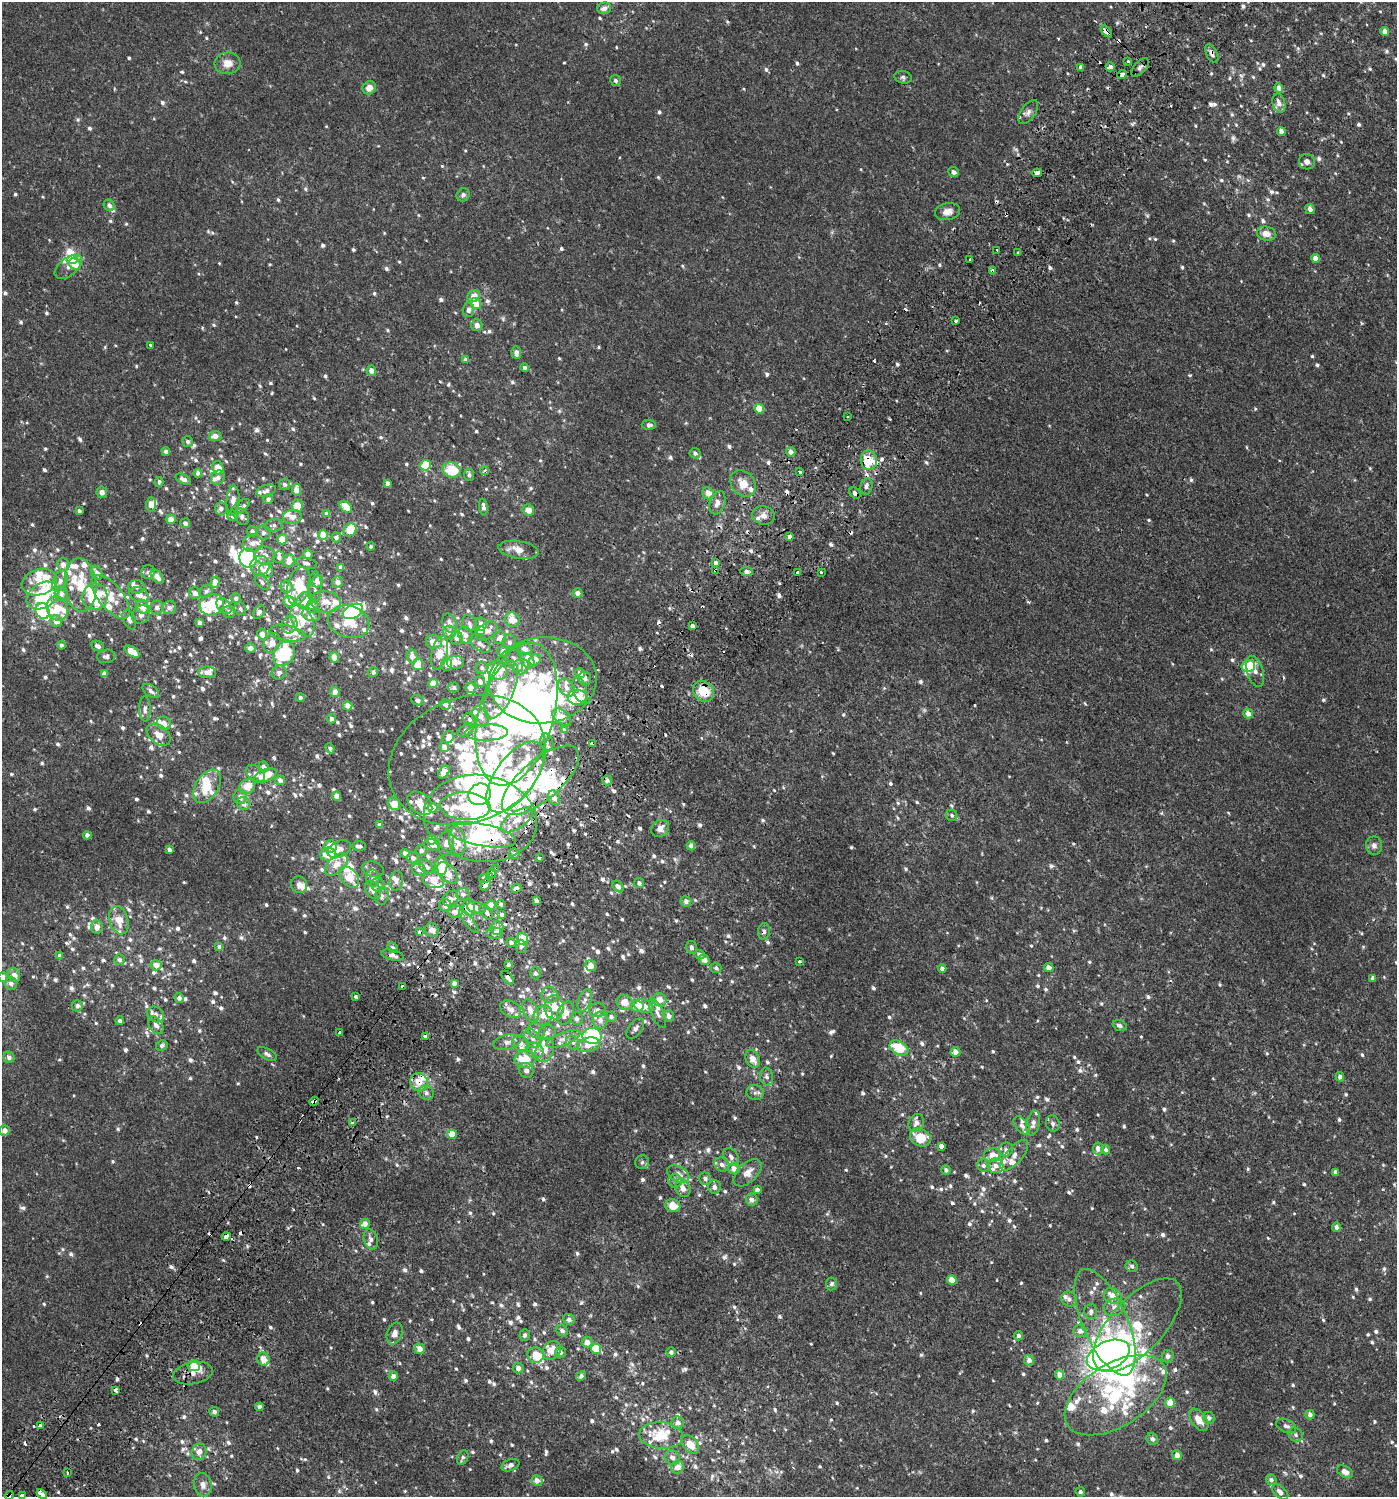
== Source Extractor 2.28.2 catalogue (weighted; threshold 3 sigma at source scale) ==
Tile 7 of 4 x 4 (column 3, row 2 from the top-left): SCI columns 3022-4416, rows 3037-4531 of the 6112 x 6088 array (HDU 1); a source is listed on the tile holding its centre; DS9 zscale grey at full resolution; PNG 1399 x 1499 px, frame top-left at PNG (2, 2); each listed source drawn as its Kron ellipse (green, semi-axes under 4 px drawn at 4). Shown black and unused: <1% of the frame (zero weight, under 2 of 3 exposures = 3% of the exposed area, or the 3 px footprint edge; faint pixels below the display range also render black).
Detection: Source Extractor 2.28.2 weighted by HDU 2 'WHT'; one run over the whole footprint, this tile lists its part. Background 0.00119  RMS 0.0027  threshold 0.0122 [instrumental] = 3 sigma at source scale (4.5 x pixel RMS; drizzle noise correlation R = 1.50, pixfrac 1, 0.0396/0.0396 arcsec/px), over >= 5 px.
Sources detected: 1426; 3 too faint to see at this stretch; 21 inside a brighter object's white glare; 36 cosmic-ray / hot-pixel residue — neither listed nor drawn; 183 inside a brighter listed object's ellipse — not listed separately; of the other 1183, all 500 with FLUX_AUTO >= 0.719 (the completeness limit of this list) listed and drawn (683 fainter detections not listed), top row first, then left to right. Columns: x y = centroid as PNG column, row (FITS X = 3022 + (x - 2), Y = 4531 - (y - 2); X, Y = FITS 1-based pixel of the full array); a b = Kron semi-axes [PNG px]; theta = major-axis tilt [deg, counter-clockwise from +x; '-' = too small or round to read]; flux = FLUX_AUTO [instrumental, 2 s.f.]
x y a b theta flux
604 8 7 5 18 1.4
1106 31 7 3 -48 3.8
1385 31 4 4 - 1.5
1212 54 10 5 -64 1.1
1128 61 3 3 - 1.3
227 63 13 11 6 2.7
1080 67 4 3 - 1.6
1110 67 4 4 - 1.1
1140 67 11 5 49 0.91
1122 74 5 4 - 3.6
903 77 9 6 -15 0.74
615 81 5 5 - 0.79
369 88 7 6 - 2.1
1279 88 4 4 - 1.4
1279 103 10 6 -76 1.6
1028 112 14 7 55 1.1
1281 131 4 4 - 1.5
1307 162 8 7 - 1.4
953 172 5 5 - 1.3
1037 173 5 3 - 3.3
463 195 7 6 - 0.73
109 205 6 5 - 0.98
1310 209 5 4 - 1.3
947 212 12 8 12 2.1
1266 234 9 7 -14 2.4
997 250 3 3 - 0.92
1018 253 3 3 - 0.72
1315 258 4 4 - 1.7
72 260 5 4 - 5.3
970 260 3 3 - 1.9
75 264 6 5 - 3
68 267 16 8 39 1.7
993 271 4 3 - 2
473 296 6 5 - 2.4
476 304 6 5 - 4.1
468 310 7 6 - 1.1
956 321 3 3 - 3
477 325 6 5 - 1.4
150 345 3 3 - 1.2
516 352 6 5 - 1.5
465 360 4 4 - 1.3
525 368 4 4 - 0.73
371 371 5 4 - 1.8
759 409 5 4 - 4.8
848 416 3 3 - 0.85
649 425 7 5 -2 0.97
215 436 6 5 - 1.9
188 442 5 5 - 0.84
166 451 4 4 - 1.1
791 452 5 4 - 1.6
695 453 6 5 - 0.8
869 460 10 8 -86 7.1
426 465 5 5 - 13
218 468 7 5 -74 3.3
452 470 9 7 -11 7.6
485 471 4 4 - 0.83
799 472 4 3 - 2.3
198 473 4 4 - 1.3
469 475 6 5 - 0.8
218 477 7 6 - 1.1
183 479 8 4 -25 1.1
159 482 5 4 - 0.72
387 483 4 4 - 0.99
285 484 6 5 - 0.93
743 484 14 11 -52 3.5
866 486 8 6 79 1.1
296 490 6 4 84 2.9
266 491 10 5 15 1.2
102 492 6 5 - 1.1
708 493 6 5 - 2.3
855 493 6 5 - 1.1
268 499 5 4 - 1
233 500 15 6 87 2.1
717 503 12 7 71 1.8
151 504 7 5 86 2.5
297 506 6 5 - 3.7
240 507 11 5 37 0.85
346 507 7 5 -39 4.5
483 507 8 4 -82 1.1
221 508 6 6 - 1.1
528 510 6 5 - 2.1
79 511 4 3 - 0.86
327 514 4 4 - 1.3
233 515 5 5 - 1.2
763 515 11 9 -13 2
242 517 9 6 -60 0.92
292 517 9 7 6 1.6
171 519 5 4 - 2.5
185 523 5 5 - 0.97
274 525 9 6 9 0.95
350 530 7 6 - 5.4
252 531 5 5 - 1.2
263 533 7 6 - 1.1
323 535 5 4 - 4.4
789 536 3 3 - 3.6
336 537 5 5 - 0.81
282 539 5 5 - 4.2
253 543 10 8 16 2.2
371 546 4 4 - 0.82
519 550 20 8 -9 2.8
308 554 5 4 - 1.6
265 555 11 9 -14 2.1
279 557 6 5 - 0.78
248 558 9 8 - 29
289 561 7 5 75 2.4
306 563 11 5 -12 0.77
715 563 4 3 - 2.8
63 564 6 6 - 1.4
260 566 10 9 - 1.8
341 567 4 4 - 1.5
715 570 4 3 - 1.9
266 571 7 7 - 3.2
747 571 6 4 -5 1.1
148 572 7 6 - 0.76
798 572 3 3 - 2.9
821 572 3 3 - 1.2
97 573 7 5 -60 1.7
157 577 8 5 -52 2
60 581 11 7 65 1.7
317 581 6 5 - 2
39 582 18 12 17 4.3
215 582 5 4 - 3.1
262 582 9 5 -48 0.84
338 582 5 5 - 1.8
80 585 27 16 -85 10
299 586 19 11 75 9.8
137 587 8 6 -13 1.1
286 587 6 6 - 1.7
315 587 16 7 88 1.6
206 591 7 6 - 0.81
195 593 6 5 - 1.3
578 593 5 4 - 1.4
61 594 7 6 - 1.4
139 595 10 7 -24 1.8
43 596 17 12 33 22
95 597 13 12 - 17
111 597 26 12 -51 6
236 598 5 5 - 0.82
304 600 9 7 48 2.9
289 601 6 5 - 3.3
326 602 15 10 -11 3
212 605 12 10 18 11
224 606 9 6 -52 0.89
312 606 7 6 - 1
142 607 7 6 - 2.6
157 607 7 6 - 1.2
169 608 7 6 - 1.2
57 609 13 10 -71 5.7
240 609 6 5 - 0.74
43 611 8 7 - 20
353 611 11 6 27 16
229 612 6 6 - 1
259 612 7 5 55 1.1
141 615 10 8 54 1.6
311 615 9 6 -17 0.97
129 620 10 6 -67 1.5
512 620 8 7 - 3.2
56 621 6 5 - 2.5
302 621 17 10 -62 4
349 622 21 16 -17 6.8
200 623 4 4 - 1.1
450 623 10 7 -72 1.5
469 623 8 7 - 0.91
481 624 6 6 - 1.6
290 625 9 7 65 1.2
693 625 3 3 - 17
480 630 4 4 - 4
487 631 12 8 40 2.4
449 632 6 6 - 1.7
287 633 18 7 -10 2.7
262 634 5 5 - 2.2
465 635 8 7 - 1.4
500 637 6 6 - 1.6
456 638 6 6 - 1.3
434 642 8 7 - 2.3
509 642 7 6 - 1
272 643 10 8 58 2.3
480 644 12 7 -37 1.6
61 645 4 4 - 0.86
98 646 6 5 - 1.1
250 648 5 4 - 1.3
525 649 8 6 -27 1.4
503 651 5 5 - 1.6
132 652 8 4 -33 4.9
439 653 17 7 77 4
284 654 13 10 62 15
106 656 9 6 10 0.82
412 656 6 5 - 1.8
334 657 5 4 - 2.5
514 660 13 7 -66 1.5
535 660 6 5 - 2.9
527 661 8 6 -54 2.3
455 662 9 7 0 2.4
447 664 6 5 - 1.3
418 665 5 5 - 3.7
1248 666 6 6 - 4.1
521 667 8 7 - 2
482 668 6 6 - 0.76
497 670 10 9 - 6.7
1255 671 16 8 -73 1.9
207 672 9 6 -1 1.7
373 672 5 4 - 0.8
104 673 4 4 - 1.1
279 673 8 6 35 1
580 673 5 4 - 1.8
585 679 7 6 - 0.83
543 680 54 43 6 39
480 682 5 5 - 1.4
433 683 5 4 - 3.6
454 687 5 5 - 0.92
470 688 5 5 - 2.5
567 688 10 7 -52 1.8
580 689 13 7 -75 1.5
501 690 31 13 67 18
151 691 9 5 -37 1
703 691 11 9 -42 6.7
335 692 5 5 - 1.6
577 697 10 7 -4 6.2
300 698 4 4 - 0.89
417 700 6 5 - 0.91
445 704 5 5 - 1.1
348 706 5 4 - 2.4
145 709 12 6 -89 1.2
517 714 73 37 75 150
1248 714 5 4 - 1.7
480 716 10 7 -64 2.4
562 717 11 6 -42 4.9
331 719 4 4 - 0.97
470 719 7 5 -48 0.75
164 723 7 6 - 1.9
564 729 4 3 - 1.6
466 730 9 5 30 0.92
487 733 21 8 2 3.8
158 735 14 9 -39 3
448 737 6 5 - 2.2
547 742 9 6 -74 0.91
593 744 4 3 - 2
444 747 5 4 - 1.8
330 748 5 4 - 0.82
467 760 81 62 22 57
263 767 5 5 - 1.3
444 772 7 5 50 2.2
256 773 11 7 -38 1.7
265 776 12 6 23 5.1
515 777 41 20 55 34
280 780 5 4 - 1.5
540 780 48 20 40 45
607 780 5 5 - 1
207 786 18 11 57 5.7
247 786 8 7 - 3.9
480 794 11 10 - 94
336 796 4 4 - 1.6
240 797 7 6 - 1.6
554 798 7 5 -62 1.9
420 803 14 9 -41 2.7
244 804 7 6 - 1.4
394 804 6 5 - 3.4
465 806 25 14 -3 12
433 808 5 4 - 3.4
952 815 6 5 - 0.73
480 818 57 43 -9 55
517 820 18 8 34 3.4
380 825 4 4 - 1
660 828 9 8 - 1.8
87 835 4 4 - 1.2
481 835 35 11 -11 21
431 840 4 4 - 3.1
457 841 14 8 -80 3.6
446 843 12 8 81 1.5
432 845 8 5 -15 1.9
330 846 6 6 - 4.4
359 846 7 5 0 0.9
691 846 4 4 - 1.4
1374 846 9 8 - 1.2
169 849 4 4 - 0.96
339 849 12 8 24 2.7
421 850 5 5 - 0.89
405 853 4 4 - 1.5
328 854 8 6 6 3.6
514 854 5 5 - 1.2
413 858 6 5 - 1.2
540 858 4 3 - 5.6
336 864 14 8 43 3.2
426 866 8 5 -41 1.1
441 866 9 6 88 4
496 868 3 3 - 2.4
373 869 11 7 -15 0.98
419 870 7 6 - 1.3
448 873 13 7 -49 3.3
492 873 4 3 - 4.4
489 876 3 3 - 2.5
349 877 12 8 -50 6.3
373 878 8 6 -80 1.1
484 879 5 4 - 1.9
433 880 11 8 -16 3.9
396 881 10 7 81 1
639 883 5 5 - 0.85
486 884 6 4 65 1.9
299 885 8 8 - 1.3
378 885 7 6 - 1.1
618 887 6 4 -47 0.84
516 888 5 4 - 1.2
373 890 10 7 -55 1.9
463 894 6 6 - 1
382 896 9 6 81 0.91
450 899 8 7 - 1.2
537 901 4 3 - 0.9
686 901 5 5 - 1.1
501 904 4 4 - 0.73
445 905 6 6 - 1.7
491 905 5 4 - 2.5
469 907 8 6 -79 3.9
476 908 9 5 -15 1
455 912 7 6 - 1.5
486 912 8 5 -52 0.98
502 915 4 3 - 3.2
119 920 14 9 -73 3.6
469 921 14 4 -53 0.98
97 927 6 6 - 1.8
497 928 6 6 - 1.4
432 930 7 6 - 1.8
764 931 8 6 84 0.86
419 932 4 3 - 2.3
495 933 8 5 2 1.4
523 939 6 5 - 5.5
511 943 5 4 - 0.87
521 946 6 5 - 0.92
219 947 4 4 - 1.2
691 947 6 5 - 0.8
393 948 5 5 - 0.82
699 954 5 4 - 0.87
393 955 11 5 -13 1.1
60 956 4 4 - 0.9
119 960 5 5 - 0.98
704 960 6 5 - 1.6
800 962 3 3 - 1.2
156 965 5 5 - 2.2
508 965 4 3 - 0.94
591 966 5 5 - 2
716 968 5 5 - 0.82
1049 968 4 4 - 1.7
942 969 4 4 - 1.2
535 973 6 5 - 0.88
14 975 7 6 - 1.5
3 977 5 4 - 1.6
508 978 8 4 -51 0.92
1373 978 4 4 - 0.83
11 983 6 6 - 1.1
454 983 4 4 - 0.92
403 987 4 3 - 13
549 995 8 8 - 1.4
355 997 4 3 - 1.3
179 998 5 4 - 1.2
585 1000 12 6 71 1.2
660 1000 7 6 - 2.9
625 1002 8 7 - 3.2
77 1006 6 5 - 0.95
644 1006 10 6 -19 2.4
554 1007 12 9 -86 3.6
637 1007 6 5 - 3.2
511 1009 11 8 -29 2
597 1010 8 7 - 1.3
531 1011 12 7 -63 2.8
566 1013 12 8 69 3
658 1013 16 6 -65 1.5
156 1014 9 7 -36 1.1
543 1015 10 9 - 2.7
669 1016 6 5 - 1.5
611 1017 5 5 - 0.94
577 1019 6 6 - 0.94
600 1020 8 7 - 1.6
120 1021 4 4 - 0.77
156 1025 10 6 -56 1.2
1120 1026 7 5 -19 0.87
635 1029 12 6 53 1.3
537 1031 9 7 -34 0.97
340 1033 3 3 - 9.1
547 1033 9 7 12 1.2
425 1036 4 3 - 2.3
592 1036 9 8 - 22
532 1038 10 7 -58 1.4
563 1039 18 6 21 1.8
507 1042 14 7 13 1.6
521 1043 9 7 -35 1.3
573 1043 7 6 - 0.84
162 1045 6 5 - 0.72
589 1045 11 7 13 2.7
899 1048 10 6 -28 7.9
535 1050 9 7 -23 1.3
545 1050 12 9 68 2.9
955 1052 5 4 - 2.1
267 1054 11 5 -28 0.91
9 1057 6 5 - 0.92
525 1059 10 8 8 6.3
753 1059 9 6 -65 2.4
526 1070 8 7 - 1.3
767 1077 9 6 -80 1
1340 1077 5 4 - 1.1
419 1082 9 8 - 3.6
426 1093 8 7 - 1
755 1093 8 7 - 0.87
314 1101 5 3 - 8.3
352 1123 4 3 - 1.3
916 1123 9 7 63 1.4
1033 1123 13 6 78 1.5
1053 1124 8 6 -74 1.1
1022 1126 10 6 -50 1.2
4 1130 5 5 - 1.7
452 1134 5 4 - 5.1
920 1137 11 8 -28 5.9
941 1146 3 3 - 9.4
1006 1149 7 6 - 0.77
1098 1149 6 5 - 1.3
1106 1150 5 4 - 0.83
992 1155 8 7 - 3
1014 1155 19 8 50 2.1
731 1157 10 7 -56 1.3
642 1162 7 6 - 0.74
722 1164 8 6 -31 1.1
983 1166 6 5 - 0.78
995 1166 8 7 - 1.5
734 1169 6 5 - 2.4
946 1170 5 4 - 0.76
1335 1172 4 4 - 0.92
748 1173 17 9 43 2.8
678 1174 12 7 -26 2
705 1179 6 5 - 0.83
675 1181 7 6 - 0.74
714 1187 7 6 - 1.3
683 1188 9 7 -62 2.3
757 1190 4 4 - 1.2
752 1200 6 6 - 1.4
673 1206 7 6 - 3.6
365 1224 5 5 - 1.7
1336 1227 5 4 - 0.95
226 1237 4 3 - 3.1
371 1239 10 7 -73 1.1
1132 1266 6 5 - 0.76
952 1280 5 4 - 3
831 1284 6 5 - 0.87
1113 1296 9 7 -30 3.4
1069 1299 8 7 - 1.1
1115 1307 11 8 15 1.7
1091 1311 8 6 87 0.96
569 1319 6 5 - 0.89
1105 1322 57 22 -67 16
1137 1325 58 27 47 21
562 1331 6 5 - 0.91
1080 1331 7 6 - 1.4
395 1334 11 7 70 2
525 1335 6 5 - 0.75
1018 1336 5 4 - 0.79
587 1342 5 5 - 1.8
420 1349 5 5 - 1.9
596 1349 5 5 - 6.7
552 1350 10 8 52 3.3
561 1352 5 5 - 1
671 1352 5 4 - 0.72
536 1355 8 7 - 5
1108 1355 22 14 24 79
1168 1356 6 6 - 1.1
263 1359 7 6 - 2.8
1029 1360 5 5 - 1.4
194 1366 6 5 - 3.1
518 1368 5 5 - 1.3
193 1373 20 10 11 2.7
1060 1375 5 4 - 2.4
393 1376 4 4 - 1.2
581 1376 5 4 - 1
115 1390 4 3 - 1.4
1116 1395 57 31 32 36
1170 1403 5 5 - 3.4
259 1407 4 4 - 0.87
214 1412 5 4 - 0.77
1310 1415 5 4 - 1.1
1209 1418 6 6 - 0.98
1199 1420 13 7 -55 2.9
678 1423 6 6 - 1.2
40 1425 4 3 - 1.8
1286 1426 10 6 -23 1.1
661 1435 22 13 -4 10
1296 1435 7 6 - 0.75
1152 1439 6 5 - 0.94
690 1444 10 7 -49 4
199 1452 8 7 - 1.9
1177 1455 5 4 - 1.8
463 1457 7 5 64 0.76
672 1457 8 7 - 1.3
510 1465 9 6 19 1
677 1467 7 6 - 1.9
1345 1472 8 5 -30 2.2
67 1473 3 3 - 1.4
1271 1480 5 5 - 0.9
537 1481 5 5 - 1.5
203 1485 12 9 -77 1.9
1080 1492 5 4 - 0.79
1280 1492 9 5 -41 1.5
42 1494 6 3 -47 15
9 1495 4 3 - 2.6
22 1496 4 3 - 3.3
Overlapping masked pixels (flux is a lower limit): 33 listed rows (the first 20) at x y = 1106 31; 1212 54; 1080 67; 1122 74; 1037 173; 993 271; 869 460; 855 493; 715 570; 703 691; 517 714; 593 744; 467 760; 515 777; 540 780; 554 798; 480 818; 481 835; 496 868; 492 873
Isophote crosses this tile's border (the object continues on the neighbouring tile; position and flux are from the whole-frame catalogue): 4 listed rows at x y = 3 977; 42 1494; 9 1495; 22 1496